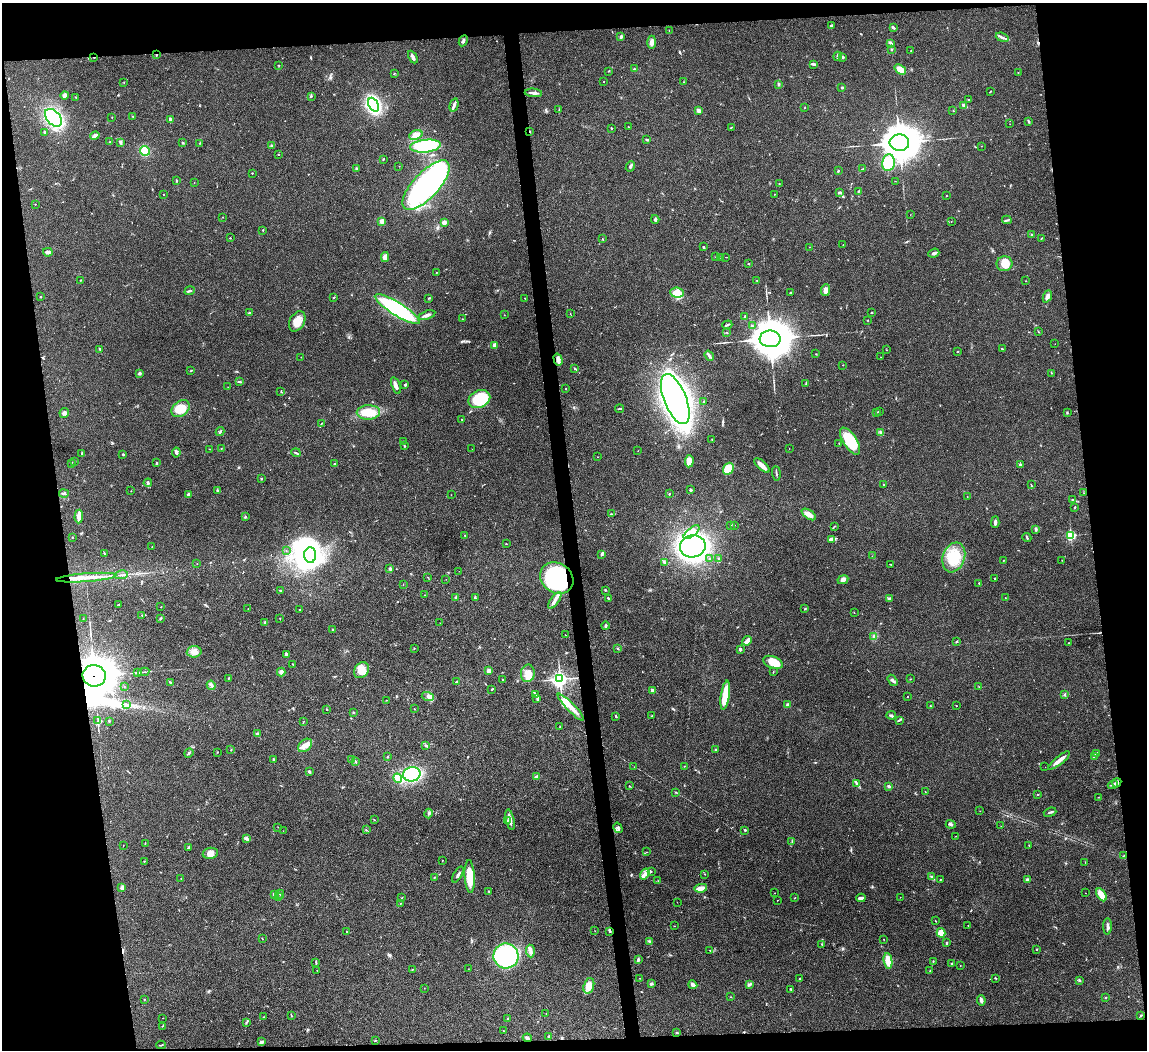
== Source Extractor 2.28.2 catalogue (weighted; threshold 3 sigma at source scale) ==
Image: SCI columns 3-4582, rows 238-4429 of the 4582 x 4561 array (HDU 1 of 3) = the unmasked area's bounding box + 8 px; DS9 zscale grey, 4 x 4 block average (1 PNG px = mean of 4 x 4 image px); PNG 1149 x 1052 px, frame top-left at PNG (2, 3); each listed source drawn as its Kron ellipse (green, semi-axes under 4 px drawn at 4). Shown black and unused: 16% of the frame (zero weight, under 3 of 4 exposures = <1% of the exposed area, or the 3 px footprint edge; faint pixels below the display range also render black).
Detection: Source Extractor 2.28.2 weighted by HDU 2 'WHT'. Background 0.0661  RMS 0.0051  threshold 0.0232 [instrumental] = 3 sigma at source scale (4.5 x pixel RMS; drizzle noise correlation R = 1.50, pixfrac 1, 0.05/0.05 arcsec/px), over >= 5 px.
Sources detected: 508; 1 too faint to see at this stretch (4 x 4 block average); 9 inside a brighter object's white glare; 3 cosmic-ray / hot-pixel residue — neither listed nor drawn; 7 coinciding with a brighter row at this scale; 19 inside a brighter listed object's ellipse — not listed separately; the other 469 listed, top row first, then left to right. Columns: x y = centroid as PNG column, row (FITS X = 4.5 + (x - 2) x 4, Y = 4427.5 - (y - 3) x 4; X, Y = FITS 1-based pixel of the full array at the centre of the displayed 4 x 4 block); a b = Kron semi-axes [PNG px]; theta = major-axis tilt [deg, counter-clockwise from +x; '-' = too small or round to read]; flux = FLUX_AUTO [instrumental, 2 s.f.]
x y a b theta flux
831 26 3 3 - 4.6
893 27 4 2 - 7.1
669 30 2 2 - 1
621 37 3 3 - 4.1
1002 37 6 2 -20 6.7
463 41 6 3 63 6.8
652 42 7 4 90 11
891 43 4 2 - 4.4
891 49 2 2 - 1.7
911 50 2 2 - 0.72
156 55 2 2 - 2.8
838 56 4 2 - 4.4
94 57 2 2 - 1.5
413 57 7 2 -63 11
842 57 3 3 - 4.9
813 64 3 2 - 6.7
279 65 2 2 - 1.5
634 69 2 2 - 2.5
900 70 6 3 -40 39
609 71 2 2 - 2.1
1018 73 3 2 - 1
394 74 2 2 - 1.2
604 82 2 2 - 0.92
683 82 2 2 - 1.1
124 83 2 2 - 0.73
779 84 4 2 - 3.7
842 87 3 2 - 3.2
990 91 4 2 - 1.7
533 93 8 2 -4 11
64 95 4 3 - 8.9
311 96 4 2 - 2.6
76 97 2 2 - 1.5
969 99 2 2 - 1.4
373 105 7 4 -63 310
454 105 7 2 75 8
964 105 4 3 - 8.4
805 107 2 2 - 0.97
559 110 4 2 - 2.3
698 110 4 2 - 15
953 111 2 2 - 0.93
133 116 2 2 - 1.6
112 117 2 2 - 1
53 118 10 6 -48 350
170 120 4 2 - 8.7
1029 121 4 2 - 4.1
1010 124 2 2 - 0.61
628 127 2 2 - 1.2
731 127 2 2 - 1.8
611 128 2 2 - 3.2
44 132 3 2 - 2
530 132 2 2 - 1.6
416 135 7 4 19 24
95 136 5 4 - 7.5
647 140 4 2 - 3.6
110 142 3 2 - 2
120 142 3 3 - 4.5
183 143 3 2 - 2.1
200 143 2 2 - 1.2
899 143 9 8 - 6600
271 145 2 2 - 2
425 146 15 6 6 230
981 146 2 2 - 0.61
145 151 5 4 - 48
278 154 2 2 - 1.4
383 159 2 2 - 1.9
888 162 8 6 80 97
399 166 2 2 - 0.72
630 166 5 2 - 7.5
356 168 3 2 - 3.1
862 169 3 2 - 1.8
838 171 2 2 - 2.2
252 173 2 2 - 2.8
176 181 2 2 - 2
895 181 2 2 - 0.94
194 182 2 2 - 0.71
779 184 2 2 - 0.86
426 185 31 12 47 930
858 191 2 2 - 2
840 193 3 3 - 4.4
163 194 2 2 - 0.93
775 194 2 2 - 0.81
946 196 2 2 - 2.7
35 204 2 2 - 0.82
910 215 2 2 - 0.7
222 217 2 2 - 0.98
655 219 4 2 - 5
1007 220 4 2 - 3.7
382 221 2 2 - 81
951 221 2 2 - 0.9
444 222 3 3 - 13
263 230 2 2 - 1.5
1032 235 2 2 - 5.9
230 238 2 2 - 1.7
1042 238 3 2 - 1.8
603 239 2 2 - 1.6
843 244 2 2 - 0.57
703 247 3 2 - 2.5
809 247 2 2 - 1
48 252 5 3 - 7.4
934 253 6 3 21 8.6
716 256 2 2 - 1.3
385 257 5 4 - 15
721 257 2 2 - 1
726 257 2 2 - 0.99
748 264 2 2 - 7
1004 264 8 7 - 39
436 272 2 2 - 1.4
80 280 2 2 - 1.2
757 280 2 2 - 0.93
1026 281 2 2 - 0.89
826 290 6 4 85 13
190 291 5 2 - 4.3
677 293 7 5 -5 23
790 293 2 2 - 1.4
1047 296 6 3 67 15
40 297 2 2 - 2.1
334 297 3 2 - 2.2
429 298 3 2 - 2
525 298 2 2 - 1.4
397 309 26 6 -32 360
249 313 2 2 - 2.5
871 313 2 2 - 1.8
570 314 2 2 - 0.95
427 315 9 3 18 11
504 315 2 2 - 0.64
744 316 4 2 - 4.5
462 319 2 2 - 0.75
868 320 2 2 - 0.95
297 321 11 7 60 35
727 325 5 2 - 4.9
752 326 2 2 - 2.3
1038 331 3 2 - 1.6
727 332 3 2 - 1.5
770 339 10 8 -1 10000
1055 344 2 2 - 0.47
494 345 2 2 - 55
100 349 3 2 - 4.3
1002 349 2 2 - 1.8
886 350 2 2 - 0.77
957 352 2 2 - 0.83
816 354 2 2 - 1.2
709 356 5 3 - 6.3
301 357 2 2 - 0.95
880 357 2 2 - 0.73
558 359 6 4 -75 14
843 365 2 2 - 2.4
575 368 3 2 - 3.1
191 371 3 2 - 2
139 373 3 3 - 5.3
1052 373 2 2 - 1.3
239 382 4 2 - 3.9
806 383 3 2 - 2.4
405 385 3 2 - 3.5
396 386 9 3 -71 12
228 387 2 2 - 0.63
566 389 2 2 - 1
281 391 2 2 - 2.1
479 399 11 8 24 140
675 399 27 11 -68 1300
704 401 2 2 - 1.4
181 409 10 7 39 56
619 409 4 2 - 2.4
368 412 12 7 2 69
876 412 2 2 - 1.5
879 412 2 2 - 0.84
1067 412 2 2 - 1.8
64 413 5 4 - 7.6
462 419 2 2 - 3.3
321 424 2 2 - 1.5
220 432 4 2 - 4.3
880 433 4 3 - 5.4
712 439 2 2 - 1.1
403 441 2 2 - 0.65
850 441 15 6 -57 120
839 443 2 2 - 1.2
404 446 3 2 - 2.3
210 449 2 2 - 0.83
221 449 2 2 - 1
472 449 2 2 - 0.51
789 449 2 2 - 0.69
638 451 2 2 - 0.93
82 453 4 2 - 4.8
176 453 5 3 - 6.3
296 453 5 2 - 4.2
123 454 2 2 - 2.9
597 457 2 2 - 1.2
689 461 6 4 85 24
75 462 2 2 - 0.88
71 463 3 2 - 2.4
157 463 3 2 - 2.3
334 464 2 2 - 3
1020 464 2 2 - 2.5
762 465 9 3 -42 25
728 469 6 5 - 51
776 473 7 2 -84 3.5
261 479 2 2 - 2.1
148 483 4 3 - 5
884 484 2 2 - 1.7
1031 485 3 2 - 1.6
217 490 3 2 - 2.3
691 490 3 2 - 3.8
131 491 2 2 - 1.7
64 493 5 3 - 5.5
1084 493 2 2 - 0.69
188 494 3 2 - 8.6
669 494 2 2 - 2.1
451 495 2 2 - 0.95
967 497 3 2 - 0.94
1073 500 2 2 - 3.9
1075 507 2 2 - 1.9
611 514 2 2 - 1.3
809 514 8 4 -34 21
79 516 7 2 86 34
245 517 2 2 - 1.5
995 522 6 2 88 7.7
731 525 2 2 - 2.2
734 525 2 2 - 0.86
835 526 2 2 - 1.5
1036 529 2 2 - 11
691 532 9 4 39 21
465 535 2 2 - 1.6
1071 535 2 2 - 430
73 537 2 2 - 1.3
1027 538 5 2 - 3.5
831 540 4 3 - 5.9
506 544 2 2 - 1.4
693 546 13 11 10 950
152 547 2 2 - 0.81
286 550 2 2 - 1.1
104 553 3 2 - 1.4
310 555 7 6 - 440
601 555 3 2 - 3.9
872 556 2 2 - 0.47
954 557 15 11 71 76
719 558 2 2 - 2
709 559 2 2 - 1.2
1004 560 2 2 - 0.71
1062 560 2 2 - 0.8
665 563 3 2 - 2.3
197 564 2 2 - 0.85
890 564 3 2 - 1.9
390 569 2 2 - 26
459 571 2 2 - 0.7
121 575 7 2 9 4.8
428 577 2 2 - 1.5
86 578 30 2 4 53
557 578 17 15 -36 370
995 578 2 2 - 1.8
446 579 2 2 - 0.52
843 580 5 4 - 11
979 583 2 2 - 1.6
403 585 2 2 - 0.65
605 590 2 2 - 3.1
281 591 3 2 - 2.6
424 595 2 2 - 0.83
456 597 2 2 - 2
475 598 4 2 - 5.9
608 598 2 2 - 4.5
889 598 2 2 - 2.3
1005 598 2 2 - 0.85
555 601 10 3 55 13
119 604 2 2 - 1.2
161 607 2 2 - 1
248 609 2 2 - 0.69
300 609 2 2 - 3.9
805 609 2 2 - 3.1
854 613 2 2 - 1.1
142 615 2 2 - 1.7
161 618 3 2 - 2.4
83 619 2 2 - 0.87
280 619 2 2 - 1.1
265 623 3 2 - 2.5
440 623 2 2 - 0.65
605 626 4 2 - 3.6
332 629 2 2 - 7.4
566 635 2 2 - 0.62
874 636 3 3 - 4.5
747 641 5 2 - 27
956 641 3 2 - 2.7
1068 643 2 2 - 1.1
414 648 2 2 - 1.6
617 648 2 2 - 1.6
740 649 2 2 - 23
194 652 7 6 - 20
286 654 3 2 - 10
773 662 10 6 -20 47
293 665 2 2 - 1.4
361 670 8 6 49 37
489 671 2 2 - 16
137 672 3 2 - 2.3
144 672 5 2 - 3.1
281 672 4 3 - 8.1
773 672 3 2 - 1.4
528 673 8 7 - 29
94 676 12 10 -12 7800
229 678 2 2 - 1.2
560 679 3 3 - 1200
910 679 2 2 - 1.3
503 680 3 2 - 1.9
893 680 6 3 -55 6.2
170 682 4 2 - 2.2
456 682 3 2 - 2.6
211 685 5 2 - 4.8
124 686 2 2 - 0.63
979 687 2 2 - 1
492 689 3 2 - 2.2
652 690 3 2 - 8.6
536 694 4 3 - 5.5
725 695 14 3 81 95
1064 695 2 2 - 0.95
428 697 6 3 -17 7.4
908 697 2 2 - 1.5
537 699 2 2 - 2.4
386 700 2 2 - 1.1
127 705 2 2 - 1
788 705 3 3 - 8.6
956 705 2 2 - 1.1
930 706 3 2 - 1.7
571 707 18 4 -46 33
326 709 2 2 - 1.6
414 709 2 2 - 1.1
353 712 2 2 - 1.3
891 715 4 3 - 5.3
616 716 3 2 - 3.7
652 716 2 2 - 1.4
899 720 4 2 - 3.1
98 721 2 2 - 1.1
109 721 2 2 - 2.3
304 722 2 2 - 0.65
560 727 2 2 - 1.6
257 734 4 3 - 5.3
305 745 8 5 41 19
425 746 2 2 - 1.8
231 750 2 2 - 1.4
716 750 3 2 - 2.3
217 752 2 2 - 1.1
189 753 5 2 - 4
1096 753 2 2 - 5.5
1094 756 3 2 - 2.2
388 757 2 2 - 1.6
273 759 3 2 - 2.5
351 759 2 2 - 1.6
1059 760 13 3 39 22
355 761 4 2 - 3.2
684 766 2 2 - 0.79
634 767 2 2 - 0.99
1045 767 2 2 - 0.52
309 772 3 2 - 4.9
412 774 9 7 12 200
537 776 4 2 - 7.5
398 778 5 4 - 22
856 783 3 2 - 3.4
1117 783 5 3 - 14
1113 785 5 2 - 4.3
629 786 2 2 - 1.3
889 786 3 2 - 4.5
925 791 3 2 - 0.92
675 792 2 2 - 1.2
1038 795 2 2 - 0.94
1098 797 2 2 - 0.74
980 811 2 2 - 0.64
1050 812 6 2 19 4.6
428 813 5 2 - 4.7
374 820 2 2 - 1.3
510 820 10 3 -78 18
507 821 2 2 - 1.6
951 824 5 2 - 4
1001 826 2 2 - 0.48
278 827 2 2 - 1
618 828 5 2 - 3.3
366 830 2 2 - 1.2
745 830 2 2 - 3.6
283 831 2 2 - 0.58
956 836 2 2 - 0.79
246 838 4 3 - 5.3
792 842 2 2 - 1
145 843 2 2 - 1.2
123 845 2 2 - 0.68
1029 845 2 2 - 1.7
188 848 3 2 - 3.6
646 852 2 2 - 0.75
210 853 7 5 9 23
1124 855 2 2 - 1
442 860 2 2 - 1.2
144 861 2 2 - 4.2
1085 862 2 2 - 1
651 871 2 2 - 0.86
458 874 9 2 58 6
645 874 6 4 55 13
705 874 2 2 - 1
470 876 16 5 -87 67
434 877 2 2 - 1.7
932 877 3 2 - 4.7
181 878 2 2 - 1.4
941 879 2 2 - 1.4
1027 880 3 3 - 6.9
658 881 2 2 - 0.7
122 888 4 3 - 7.8
701 888 6 3 10 31
489 892 3 2 - 2.4
775 893 2 2 - 0.6
1085 893 2 2 - 0.74
274 894 3 3 - 5.8
280 894 4 2 - 2.5
1101 895 7 2 -59 55
279 897 2 2 - 1.3
900 897 2 2 - 0.93
402 898 2 2 - 0.93
795 898 2 2 - 1.1
861 898 4 2 - 8.6
778 900 2 2 - 0.65
677 902 2 2 - 0.43
400 903 2 2 - 1.5
935 921 2 2 - 1.1
968 925 2 2 - 0.95
674 926 2 2 - 1.1
1107 926 8 3 88 10
595 931 2 2 - 0.51
610 931 3 2 - 2.9
347 932 2 2 - 1.8
941 933 5 3 - 44
262 939 2 2 - 0.88
884 939 2 2 - 0.8
649 941 3 2 - 2.6
947 943 3 2 - 2.6
822 944 3 2 - 1.5
1037 949 2 2 - 1.9
710 950 2 2 - 2.2
530 951 6 3 -86 8.6
506 956 12 12 - 300
638 959 4 2 - 6
888 961 8 3 -80 56
933 961 2 2 - 1.8
316 962 3 2 - 2.4
951 964 2 2 - 2.1
960 965 2 2 - 0.72
413 969 2 2 - 1.8
468 969 2 2 - 0.69
317 970 2 2 - 0.54
930 970 2 2 - 0.88
639 978 2 2 - 0.72
995 978 3 2 - 1.6
800 979 2 2 - 3.1
1079 980 2 2 - 1.6
651 984 3 3 - 4.2
693 985 4 3 - 13
749 985 4 2 - 4.5
589 986 8 5 73 32
424 988 2 2 - 0.52
791 989 3 2 - 3.4
731 997 2 2 - 1.5
1105 997 2 2 - 2
144 1000 2 2 - 1.1
981 1000 5 3 - 7.9
546 1013 2 2 - 0.69
291 1015 2 2 - 1.6
1141 1015 2 2 - 1.7
263 1017 2 2 - 0.87
163 1018 2 2 - 0.61
507 1019 2 2 - 1.7
246 1023 2 2 - 1.3
162 1026 2 2 - 1.2
503 1031 2 2 - 1.2
677 1033 3 2 - 2.7
549 1036 2 2 - 6.3
527 1038 4 3 - 6.6
375 1041 2 2 - 1.3
261 1042 3 3 - 8.4
161 1045 4 2 - 2.4
Overlapping masked pixels (flux is a lower limit): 6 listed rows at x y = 156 55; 94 57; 530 132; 557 578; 94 676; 1117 783
Diffuse or blended objects may show on this block-average render without a row.